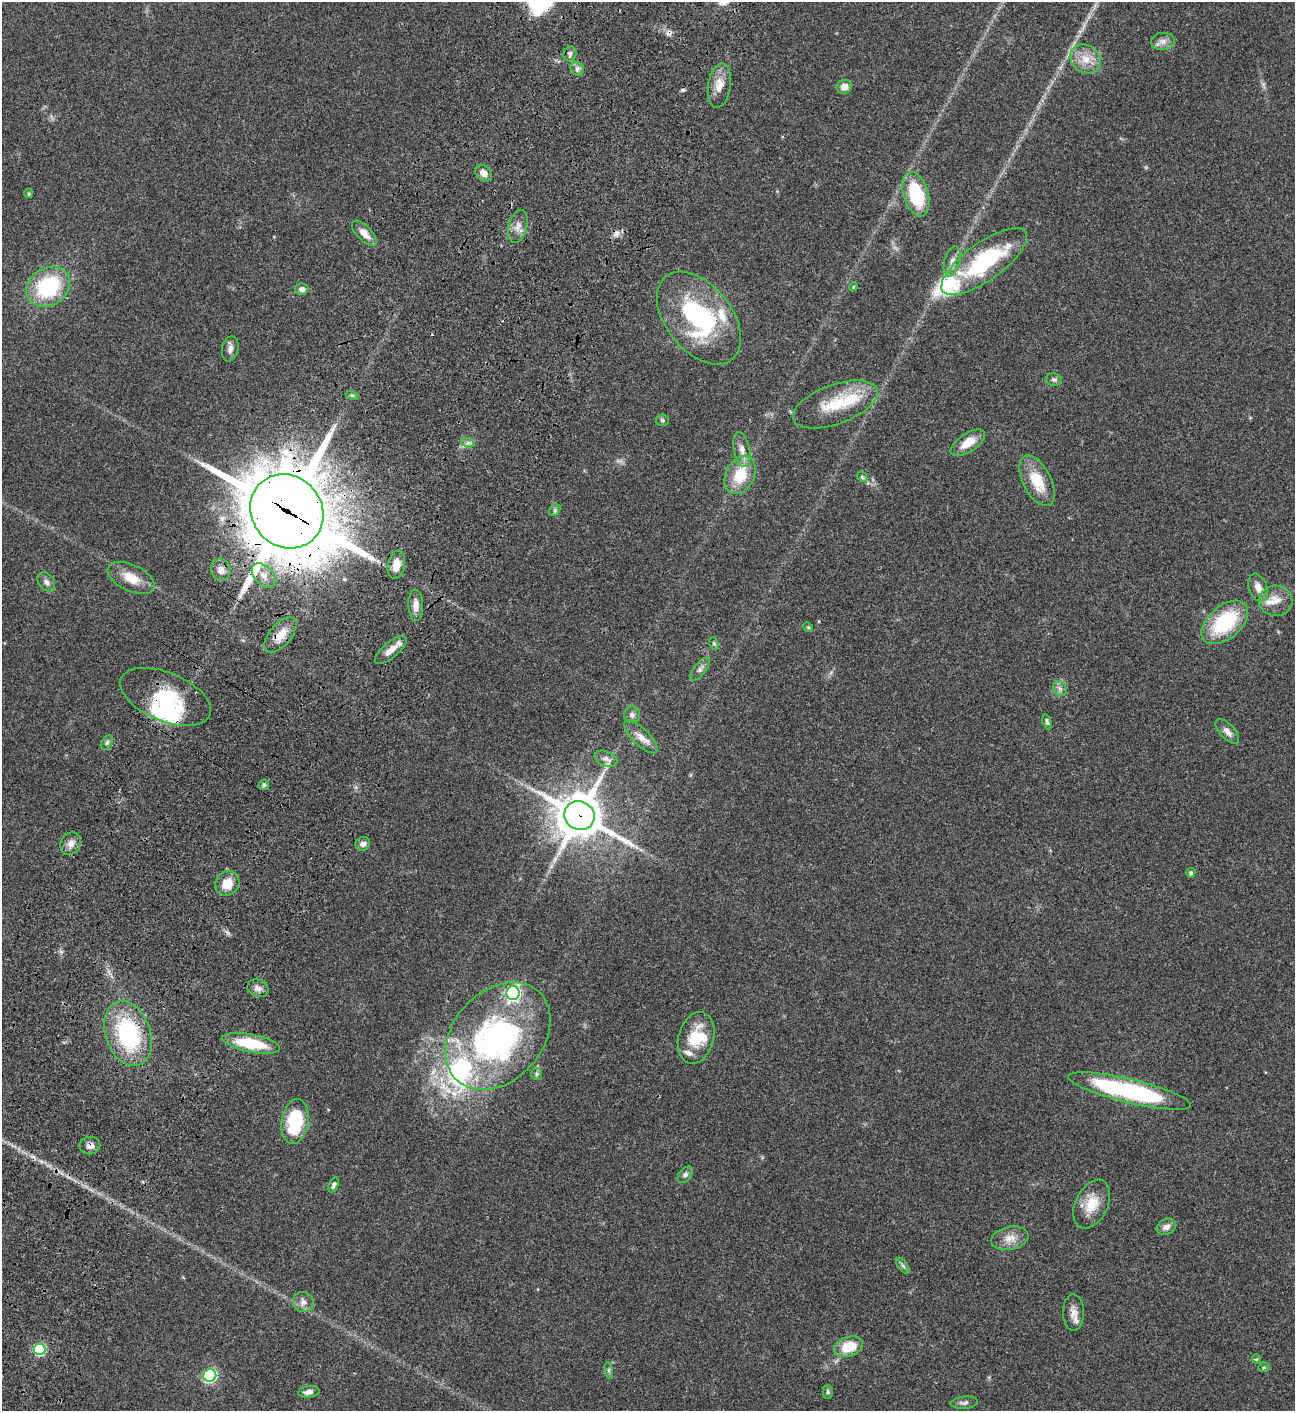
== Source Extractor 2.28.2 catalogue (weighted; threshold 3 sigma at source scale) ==
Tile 7 of 4 x 4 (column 3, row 2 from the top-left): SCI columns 3089-4381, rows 3023-4431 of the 6049 x 6047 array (HDU 1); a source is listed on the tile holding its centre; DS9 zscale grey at full resolution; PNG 1297 x 1413 px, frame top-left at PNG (2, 2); each listed source drawn as its Kron ellipse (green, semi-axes under 4 px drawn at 4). Shown black and unused: <1% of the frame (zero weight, under 3 of 4 exposures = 13% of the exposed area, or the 3 px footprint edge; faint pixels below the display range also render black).
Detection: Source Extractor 2.28.2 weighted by HDU 2 'WHT'; one run over the whole footprint, this tile lists its part. Background 0.0655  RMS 0.0059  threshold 0.0266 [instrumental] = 3 sigma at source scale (4.5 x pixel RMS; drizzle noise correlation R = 1.50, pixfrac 1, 0.05/0.05 arcsec/px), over >= 5 px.
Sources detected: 101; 3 inside a brighter object's white glare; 3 cosmic-ray / hot-pixel residue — neither listed nor drawn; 10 inside a brighter listed object's ellipse — not listed separately; the other 85 listed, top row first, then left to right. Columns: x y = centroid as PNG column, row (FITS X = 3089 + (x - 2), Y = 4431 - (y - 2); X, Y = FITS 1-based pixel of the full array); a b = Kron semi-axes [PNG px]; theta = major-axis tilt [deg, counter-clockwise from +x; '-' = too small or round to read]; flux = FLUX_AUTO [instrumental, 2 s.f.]
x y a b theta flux
1163 41 12 8 5 3.4
570 54 7 6 - 1.8
1086 59 16 13 -40 8.6
577 69 7 6 - 1.8
719 86 22 11 81 7.5
844 87 7 7 - 4.6
484 173 9 7 -45 3.9
29 194 4 4 - 0.82
916 194 23 12 -74 33
518 226 17 9 76 4.6
364 233 16 7 -46 5.3
952 261 15 8 75 4.1
984 262 51 19 36 55
48 287 23 18 34 47
853 287 4 3 - 0.51
302 289 7 5 -6 2.3
699 318 53 33 -52 73
230 349 13 8 79 2.6
1054 380 8 6 -8 1.3
352 395 7 4 -18 0.96
835 404 45 19 20 23
663 420 6 5 - 1
468 443 7 4 -18 1.4
968 443 19 9 34 8.7
742 450 17 8 -78 4.4
740 475 20 14 63 17
862 477 6 4 -45 0.75
1037 481 27 14 -63 16
555 510 6 5 - 1
287 511 39 35 -49 5500
396 565 14 8 80 6.7
221 570 11 10 - 4
264 576 15 9 -46 5.1
131 578 25 13 -26 9.8
46 582 10 7 -55 2.4
1258 588 14 9 -70 4.6
1276 601 17 15 -1 7.3
416 605 16 7 -87 4.5
1225 622 27 16 41 38
808 627 5 4 - 0.71
280 635 21 11 50 7.8
714 644 6 4 -63 0.83
391 650 19 7 40 6.4
700 669 14 6 50 2.1
1060 688 8 6 -54 2
165 697 48 24 -23 33
632 715 8 8 - 2.2
1047 722 8 4 -72 1.3
1227 731 15 7 -47 3.5
641 737 22 8 -44 5
107 742 8 5 63 1.1
606 759 12 7 -22 2.7
264 785 5 5 - 1
579 815 15 14 - 1900
71 844 11 10 - 3.7
363 844 7 6 - 2.6
1191 873 5 4 - 1.2
227 883 13 11 50 9.3
258 988 11 8 -25 2.9
513 993 7 6 - 140
128 1034 33 22 -70 59
498 1036 60 44 48 130
696 1038 26 17 74 19
251 1043 29 9 -11 24
537 1074 6 5 - 0.95
1130 1091 63 12 -13 81
295 1121 23 13 80 29
90 1145 10 9 - 3.2
685 1175 9 6 52 1.8
334 1185 8 4 70 1.4
1092 1204 26 16 64 11
1166 1227 10 7 28 3.1
1010 1238 19 11 11 6.2
903 1266 9 4 -54 1.3
303 1302 10 10 - 3.2
1073 1313 18 10 -89 4.9
849 1347 15 9 20 14
39 1349 6 6 - 49
1256 1359 5 4 - 0.61
1264 1367 5 5 - 0.76
609 1370 8 4 -82 1.1
210 1375 6 6 - 81
309 1392 11 5 6 2.9
828 1392 7 5 -90 1
964 1403 14 6 5 1.9
Overlapping masked pixels (flux is a lower limit): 6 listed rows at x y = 287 511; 165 697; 579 815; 128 1034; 90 1145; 39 1349